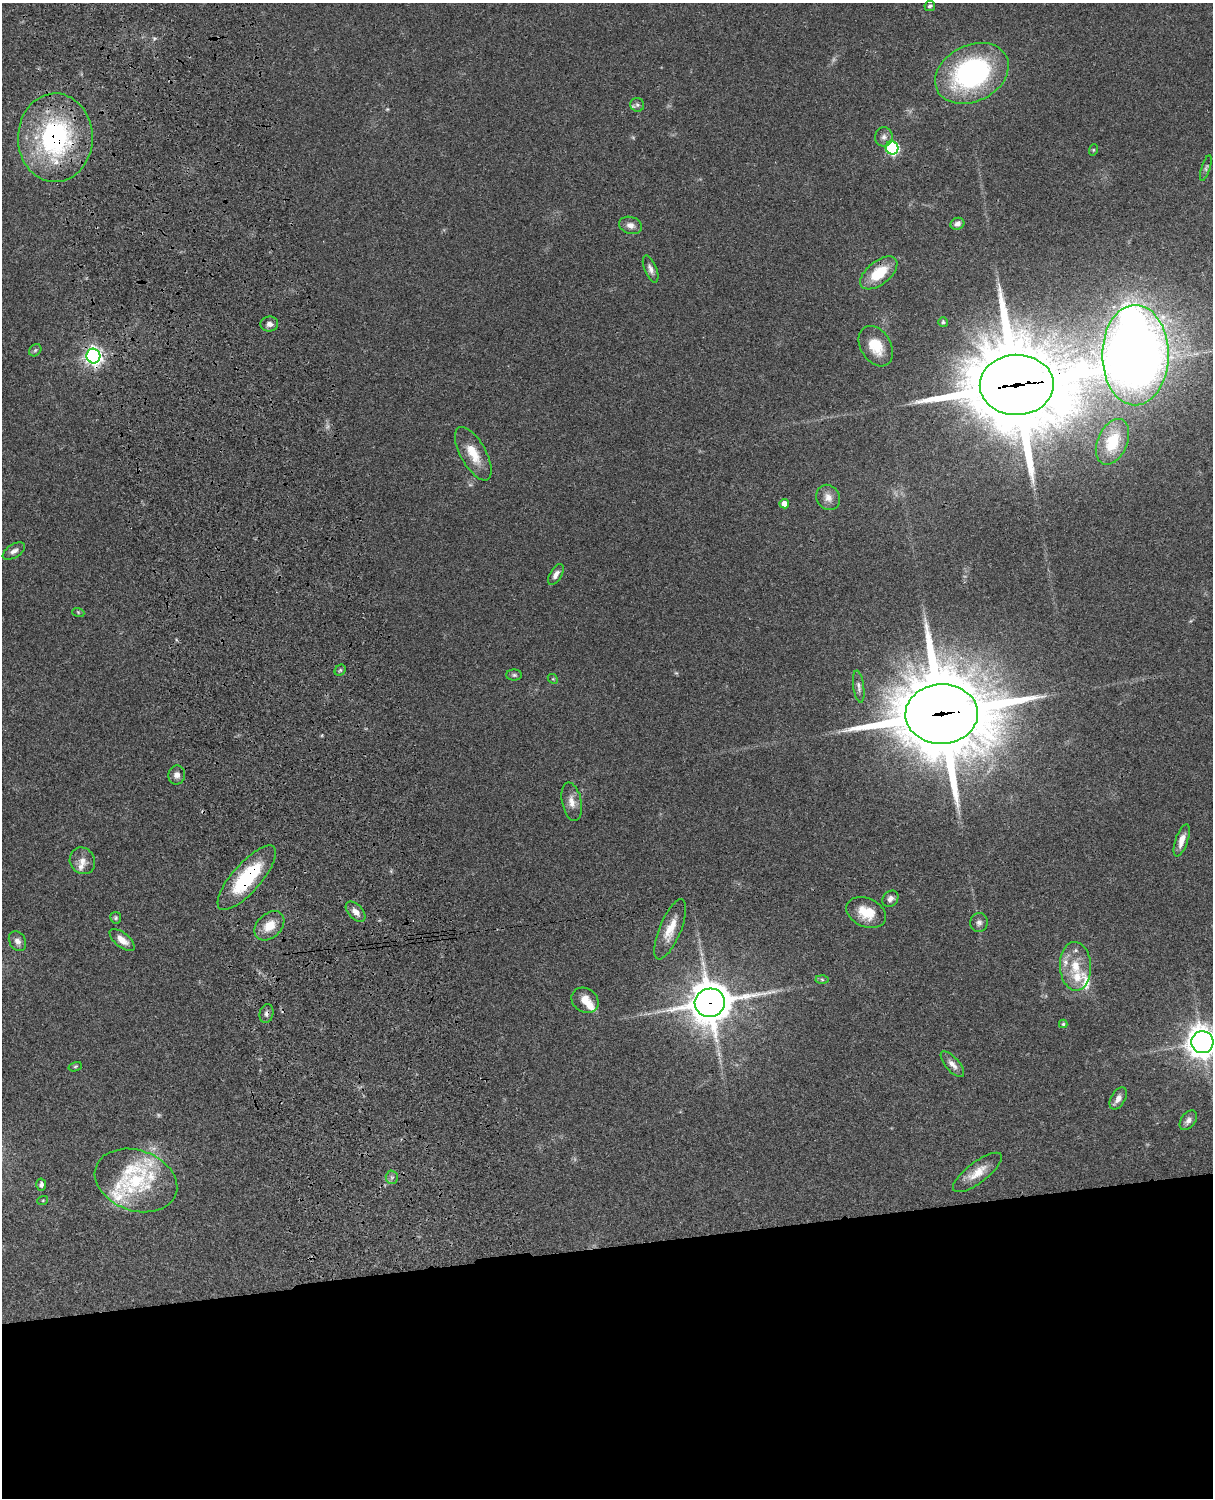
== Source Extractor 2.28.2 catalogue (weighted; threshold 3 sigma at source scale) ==
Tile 11 of 4 x 3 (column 3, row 3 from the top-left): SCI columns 2546-3756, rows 277-1772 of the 5087 x 4927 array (HDU 1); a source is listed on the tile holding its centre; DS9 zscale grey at full resolution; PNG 1215 x 1500 px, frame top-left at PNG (2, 3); each listed source drawn as its Kron ellipse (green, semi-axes under 4 px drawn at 4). Shown black and unused: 17% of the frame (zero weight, under 3 of 4 exposures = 6% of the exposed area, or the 3 px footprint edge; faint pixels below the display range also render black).
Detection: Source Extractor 2.28.2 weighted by HDU 2 'WHT'; one run over the whole footprint, this tile lists its part. Background 0.079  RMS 0.0058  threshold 0.0262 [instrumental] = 3 sigma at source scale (4.5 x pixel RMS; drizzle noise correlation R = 1.50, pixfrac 1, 0.05/0.05 arcsec/px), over >= 5 px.
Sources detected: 74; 3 too faint to see at this stretch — neither listed nor drawn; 10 inside a brighter listed object's ellipse — not listed separately; the other 61 listed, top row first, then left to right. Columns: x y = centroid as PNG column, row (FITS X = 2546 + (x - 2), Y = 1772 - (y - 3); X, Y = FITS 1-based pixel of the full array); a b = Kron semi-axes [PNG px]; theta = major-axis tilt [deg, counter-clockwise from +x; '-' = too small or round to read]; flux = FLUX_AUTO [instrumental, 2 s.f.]
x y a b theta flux
930 6 5 5 - 1.2
972 73 39 28 27 110
637 105 7 7 - 1.6
884 137 9 8 - 2.6
55 138 44 37 89 99
892 148 6 6 - 84
1093 150 6 3 72 0.66
1206 168 13 4 72 1.4
957 224 7 5 21 2.5
630 225 12 8 -16 3.5
651 269 14 6 -68 2.6
879 273 22 11 39 19
943 322 5 4 - 1.4
269 324 9 7 8 2.6
876 346 22 15 -59 14
35 350 7 5 45 0.96
1135 355 50 33 90 840
93 356 7 7 - 240
1017 385 37 30 1 10000
1112 442 24 15 66 18
473 454 30 12 -61 13
828 497 13 11 -60 4.9
784 504 5 4 - 5
14 551 12 6 32 2.8
556 574 12 6 58 3
78 612 6 4 -19 0.71
340 670 6 5 - 0.91
514 675 8 5 0 1.2
553 679 5 4 - 0.71
859 687 16 5 -82 2.2
942 714 36 30 2 7900
177 775 9 8 - 2.9
572 802 19 9 -78 5.4
1182 840 17 6 71 5.3
82 861 14 12 -58 5.1
247 878 41 14 49 42
890 899 9 7 47 2.7
355 912 12 7 -47 3.7
866 913 21 14 -24 13
116 918 6 5 - 1
979 922 9 8 - 2.3
269 926 17 12 44 10
670 929 32 10 67 11
122 940 15 7 -39 5.7
17 941 10 8 -60 3
1075 966 24 15 -87 15
822 979 6 4 -2 0.95
585 1000 14 12 -33 6.6
710 1003 15 14 - 1800
266 1014 9 7 78 2
1063 1024 4 4 - 0.79
1202 1042 11 11 - 800
952 1064 16 7 -49 3.9
75 1067 7 4 17 0.85
1118 1099 12 7 59 3.5
1188 1120 11 7 54 2.8
977 1172 29 10 37 9.4
392 1177 6 6 - 1.4
136 1180 42 30 -20 39
41 1185 6 5 - 2
43 1200 5 3 - 0.52
Overlapping masked pixels (flux is a lower limit): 8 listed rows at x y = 55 138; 1135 355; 93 356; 1017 385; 942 714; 247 878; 710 1003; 266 1014
Isophote crosses this tile's border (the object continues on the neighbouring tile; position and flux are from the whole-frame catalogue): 1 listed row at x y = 1202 1042